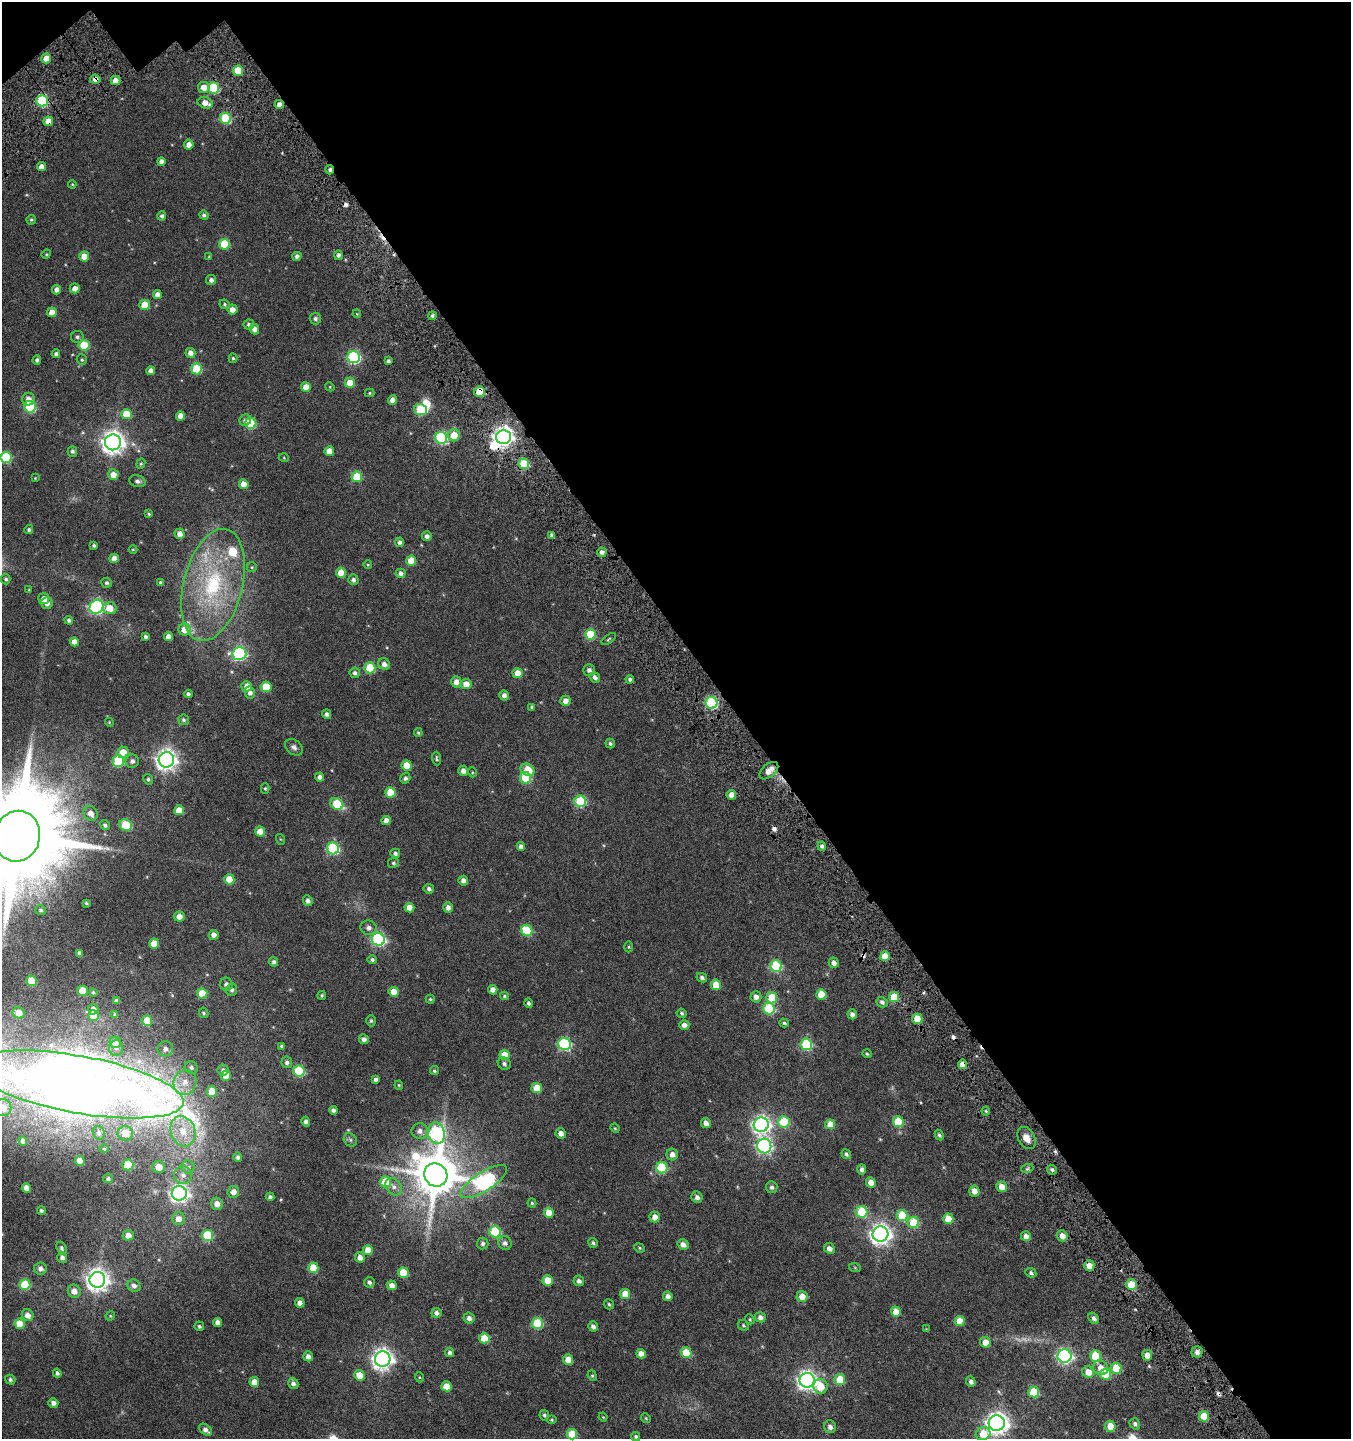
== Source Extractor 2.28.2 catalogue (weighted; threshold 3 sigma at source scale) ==
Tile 2 of 2 x 2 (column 2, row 1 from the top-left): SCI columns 1615-2963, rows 1616-3052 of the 3229 x 3250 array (HDU 1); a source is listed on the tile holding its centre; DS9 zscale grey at full resolution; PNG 1353 x 1441 px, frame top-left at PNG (2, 2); each listed source drawn as its Kron ellipse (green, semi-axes under 4 px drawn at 4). Shown black and unused: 46% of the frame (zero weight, under 4 of 7 exposures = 17% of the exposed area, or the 3 px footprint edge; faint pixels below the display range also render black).
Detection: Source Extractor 2.28.2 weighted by HDU 2 'WHT'; one run over the whole footprint, this tile lists its part. Background 0.0292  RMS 0.0078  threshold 0.0318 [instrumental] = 3 sigma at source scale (4.09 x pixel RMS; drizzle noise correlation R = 1.36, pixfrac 0.8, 0.0396/0.0396 arcsec/px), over >= 5 px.
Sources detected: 408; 2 too faint to see at this stretch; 2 inside a brighter object's white glare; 7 cosmic-ray / hot-pixel residue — neither listed nor drawn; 2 inside a brighter listed object's ellipse — not listed separately; the other 395 listed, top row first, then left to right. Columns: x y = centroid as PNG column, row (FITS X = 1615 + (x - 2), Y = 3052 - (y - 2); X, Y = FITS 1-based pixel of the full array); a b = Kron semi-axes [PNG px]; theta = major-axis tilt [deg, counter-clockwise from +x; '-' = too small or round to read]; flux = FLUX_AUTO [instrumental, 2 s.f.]
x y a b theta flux
46 58 5 5 - 7.3
238 71 5 5 - 17
95 79 5 4 - 3.6
115 80 5 4 - 5.7
204 87 6 5 - 6.2
214 88 5 5 - 37
42 101 6 5 - 53
205 103 8 5 -22 5.2
279 104 4 4 - 3.2
226 118 6 5 - 35
48 121 5 5 - 6.7
189 145 5 5 - 3.7
161 161 4 4 - 2.4
41 167 4 4 - 3.8
329 170 4 3 - 1.7
72 184 4 4 - 0.59
204 215 5 4 - 1.4
162 216 4 4 - 1.5
31 220 5 4 - 1.1
224 244 5 5 - 25
46 254 5 4 - 0.69
338 255 5 4 - 1.9
297 256 4 4 - 1.9
84 257 5 5 - 9.1
209 257 4 4 - 0.58
211 280 5 5 - 2.2
75 288 5 5 - 3.7
57 290 5 4 - 3.1
157 294 4 4 - 3.3
225 304 5 5 - 0.98
145 305 5 5 - 13
232 310 5 5 - 4.7
52 312 5 5 - 6.1
357 314 4 3 - 0.51
432 316 4 4 - 1.4
315 319 6 6 - 1.6
249 325 5 5 - 1.6
254 329 5 4 - 3.8
77 337 6 6 - 1.6
84 345 5 5 - 23
190 353 5 4 - 3.6
56 354 4 4 - 1.5
354 357 6 6 - 77
233 358 5 4 - 0.92
37 360 4 4 - 1.6
82 360 5 5 - 0.92
388 361 3 3 - 1.1
196 369 5 5 - 26
151 371 4 4 - 2.9
350 383 5 5 - 10
306 387 5 5 - 7.3
330 387 5 4 - 0.58
480 392 5 5 - 18
370 393 5 4 - 0.68
28 399 6 6 - 3.8
392 400 4 4 - 4.2
30 407 6 5 - 50
420 410 6 5 - 27
126 414 5 5 - 13
180 416 5 4 - 4.9
245 420 6 5 - 2.6
251 423 5 5 - 31
454 435 6 6 - 11
504 437 7 7 - 340
441 438 6 6 - 60
113 442 8 8 - 470
72 451 5 4 - 1.5
329 451 5 5 - 8.3
6 457 5 5 - 39
284 458 5 3 - 0.51
141 464 5 4 - 0.75
524 464 5 5 - 27
113 474 5 5 - 5.4
357 477 5 5 - 22
35 478 3 3 - 0.45
137 481 8 6 -15 1.7
244 484 5 4 - 6.7
149 514 4 4 - 0.66
29 530 4 4 - 1.1
179 534 5 5 - 3.6
552 535 4 3 - 1.8
427 536 5 5 - 2.1
400 542 5 4 - 2
94 545 3 3 - 1
133 549 4 3 - 0.51
602 552 5 4 - 2.5
114 558 4 4 - 5.3
411 561 5 5 - 11
368 565 4 3 - 0.51
252 567 5 4 - 0.77
341 573 5 5 - 9.6
401 573 5 5 - 2.4
6 579 5 4 - 1.2
353 580 5 5 - 2
106 583 5 5 - 1.2
161 583 4 3 - 1.3
213 585 57 29 76 76
29 590 4 3 - 0.6
44 599 5 5 - 4.5
47 603 6 5 - 4.1
97 607 7 6 - 120
110 608 7 6 - 7.5
69 620 4 4 - 1.5
185 630 6 6 - 7.7
590 634 5 5 - 26
168 636 4 4 - 3.8
146 637 3 3 - 1.3
609 639 8 3 35 0.8
74 642 4 4 - 5.2
239 654 7 6 - 100
384 664 6 5 - 3.4
370 668 5 5 - 27
589 670 5 5 - 2.3
355 673 5 5 - 1.9
518 673 5 5 - 6.5
595 677 5 5 - 2.3
630 679 4 4 - 1.6
456 682 5 5 - 3.7
466 684 5 5 - 6.3
247 686 5 5 - 5.6
266 687 5 5 - 19
250 693 6 5 - 2.8
188 694 4 4 - 1.6
504 695 5 5 - 2.8
565 701 5 5 - 4.1
711 703 6 6 - 60
532 707 4 3 - 1
327 714 5 4 - 1.9
184 720 5 5 - 1.2
109 722 4 3 - 0.48
418 733 4 3 - 0.75
610 743 5 4 - 1.3
294 747 10 7 -41 2.3
123 752 6 5 - 9.1
436 759 7 4 -87 1.1
166 760 8 7 - 360
118 761 5 5 - 37
132 761 6 6 - 2.3
407 765 5 5 - 13
527 770 7 5 -32 14
463 771 5 5 - 3.3
769 771 11 6 41 6.3
472 772 5 3 - 0.54
320 777 4 4 - 2.5
405 778 5 5 - 1.6
525 778 5 5 - 34
148 779 6 4 -61 1.1
265 788 5 4 - 0.83
390 792 5 5 - 12
731 795 5 5 - 4.8
580 801 5 5 - 43
337 804 7 5 -32 24
179 810 5 5 - 8.7
90 813 7 6 - 4.4
386 821 4 4 - 4.6
105 825 5 4 - 1.5
126 825 6 5 - 22
260 832 5 5 - 9.1
17 836 25 23 75 16000
280 839 5 3 - 0.49
822 846 4 4 - 1.8
521 847 4 4 - 2.7
333 848 6 6 - 59
395 853 5 4 - 1.5
393 863 5 5 - 1.1
229 879 5 5 - 11
463 881 5 5 - 2.9
429 889 5 4 - 1.9
308 901 5 5 - 2.1
86 903 3 3 - 0.75
448 907 5 4 - 2.9
409 908 5 4 - 6.6
41 910 5 5 - 1.2
179 916 5 5 - 4.5
369 928 8 7 - 2.7
527 930 6 5 - 31
214 935 5 5 - 3.3
378 939 6 6 - 94
154 944 5 5 - 12
628 947 5 3 - 0.67
79 953 4 3 - 1.8
885 956 5 5 - 8.9
372 960 5 4 - 1.3
274 962 4 4 - 1.7
834 963 5 4 - 2.8
776 966 6 5 - 44
702 978 5 4 - 1.7
32 981 5 5 - 19
226 984 7 6 - 2.4
716 985 5 5 - 11
232 990 6 5 - 1.6
493 990 5 4 - 3.7
82 991 5 5 - 13
93 992 4 4 - 0.73
394 992 5 5 - 6.9
202 993 5 5 - 13
821 994 5 5 - 12
322 995 4 3 - 0.76
504 996 4 4 - 0.93
756 997 6 5 - 3.3
894 997 5 5 - 17
772 998 6 5 - 16
430 999 4 4 - 0.84
116 1001 4 4 - 1.6
882 1002 5 5 - 1.9
529 1003 4 4 - 1.5
93 1009 5 5 - 2.8
769 1009 6 5 - 41
19 1013 6 5 - 6.3
204 1013 5 4 - 1.1
681 1013 5 4 - 1.1
852 1014 5 4 - 2.8
115 1015 4 3 - 0.91
93 1016 5 5 - 13
917 1019 5 5 - 13
147 1021 5 5 - 16
371 1021 6 4 88 1.1
784 1023 5 4 - 1.1
684 1025 5 5 - 3.2
364 1039 5 5 - 2.8
115 1042 6 5 - 5.1
564 1044 6 6 - 67
806 1044 5 5 - 49
282 1046 4 3 - 1
116 1048 7 7 - 2.2
165 1049 8 7 - 3.2
867 1054 5 4 - 0.79
504 1055 5 5 - 11
287 1062 6 5 - 2
504 1064 7 6 - 1.7
962 1064 5 4 - 4.8
191 1067 6 6 - 2
223 1070 5 5 - 1.7
299 1071 6 5 - 39
434 1071 4 4 - 1.1
226 1076 5 5 - 8.5
376 1079 4 4 - 2
185 1082 13 11 71 7.5
78 1084 107 28 -10 1300
399 1085 4 4 - 0.65
537 1088 5 5 - 14
212 1092 5 5 - 17
3 1108 8 8 - 8.9
333 1110 4 4 - 2.1
986 1111 4 4 - 0.7
306 1122 5 4 - 2.1
784 1122 5 5 - 31
898 1122 5 5 - 25
706 1123 5 5 - 3.5
830 1124 5 5 - 8.9
761 1125 7 7 - 230
615 1128 5 4 - 0.62
183 1131 15 12 -69 12
420 1131 8 7 - 3.4
99 1133 7 5 -67 1.5
125 1133 8 7 - 8.9
436 1133 11 8 -80 100
561 1133 5 5 - 3.3
939 1135 5 4 - 1.2
1027 1138 12 8 -60 6.1
350 1140 7 6 - 1.4
23 1141 5 4 - 2.2
764 1146 7 7 - 140
104 1149 4 4 - 0.64
672 1154 6 5 - 3.4
846 1154 5 4 - 1.3
238 1157 5 4 - 1.5
80 1161 5 5 - 8.3
128 1165 5 5 - 29
159 1167 6 6 - 6.6
188 1167 6 6 - 1.8
662 1168 5 5 - 39
862 1169 5 4 - 2.3
1027 1169 6 4 18 1.1
1052 1170 5 4 - 1.3
183 1175 9 9 - 3.8
436 1175 12 11 - 2800
108 1179 5 4 - 1.6
385 1182 5 5 - 20
484 1182 27 9 32 140
871 1183 5 4 - 5.7
394 1187 9 7 -52 3.3
772 1187 6 5 - 1.7
1002 1187 5 5 - 6
26 1188 5 4 - 5.8
974 1191 5 5 - 4.8
233 1192 6 6 - 3.8
179 1193 7 7 - 240
270 1197 4 3 - 1.4
697 1197 6 5 - 2.6
532 1203 4 4 - 0.72
217 1204 6 5 - 4.1
41 1210 4 4 - 1.3
862 1212 6 5 - 32
549 1213 5 5 - 11
902 1215 6 5 - 21
655 1217 5 5 - 4.2
179 1219 6 6 - 4.6
948 1219 5 5 - 11
914 1222 5 5 - 25
495 1232 6 5 - 40
880 1234 8 7 - 330
128 1235 5 5 - 4.1
208 1235 5 5 - 32
1026 1236 5 5 - 3.8
1062 1236 5 5 - 5.1
483 1243 6 5 - 1.7
505 1243 7 6 - 2.1
593 1243 5 4 - 1.2
683 1244 6 5 - 3.6
61 1248 6 5 - 1.5
639 1248 5 4 - 0.79
829 1248 5 5 - 2.8
368 1250 5 5 - 8.1
62 1257 5 5 - 2.5
360 1257 5 5 - 4.3
1089 1266 5 5 - 5.2
313 1268 5 5 - 16
855 1268 6 4 -20 0.74
40 1269 6 6 - 2.9
403 1273 5 5 - 19
1031 1273 5 4 - 1.4
97 1280 8 8 - 430
548 1280 5 5 - 11
579 1281 5 5 - 2
369 1282 5 5 - 1.6
25 1285 5 5 - 28
392 1285 5 4 - 3.5
1131 1285 5 5 - 18
134 1286 6 6 - 2.6
74 1291 6 6 - 4.7
625 1294 5 5 - 9.2
668 1296 5 4 - 2.5
802 1296 5 5 - 6.7
300 1303 5 4 - 3.3
609 1304 5 5 - 1
896 1312 5 4 - 7.4
436 1313 5 5 - 2.1
28 1315 6 5 - 4.1
110 1316 5 4 - 0.59
760 1317 5 5 - 3
469 1318 6 5 - 2.7
1094 1318 6 4 -54 2.2
750 1319 5 4 - 0.87
960 1321 5 5 - 10
217 1322 4 4 - 2.8
537 1323 5 5 - 33
20 1324 5 5 - 11
743 1325 6 5 - 1.2
199 1326 5 4 - 1.1
593 1326 5 5 - 2.4
926 1329 3 3 - 0.44
484 1338 5 5 - 14
985 1342 5 5 - 6.5
449 1352 5 4 - 1.8
1197 1352 5 5 - 2.7
686 1353 5 5 - 20
641 1354 5 4 - 5.7
1147 1355 5 5 - 5.7
308 1356 5 5 - 2.9
1065 1356 7 6 - 130
1095 1356 6 5 - 23
383 1359 8 7 - 370
568 1359 5 5 - 6.8
1100 1368 8 7 - 5.8
1116 1368 5 5 - 16
1088 1372 6 5 - 7
57 1373 4 4 - 1.4
1106 1374 5 5 - 21
359 1375 5 5 - 11
592 1376 5 4 - 0.9
419 1377 5 3 - 0.63
840 1379 5 5 - 15
10 1380 5 4 - 1.4
807 1380 7 7 - 280
254 1382 5 5 - 6
971 1382 5 4 - 2.1
293 1384 6 5 - 2.4
446 1386 5 5 - 9.4
820 1386 7 7 - 12
1034 1392 5 5 - 25
53 1403 5 4 - 2.8
544 1415 5 4 - 1.2
1204 1416 5 5 - 17
603 1417 4 3 - 0.46
646 1418 5 4 - 0.66
552 1420 5 4 - 0.77
997 1423 8 7 - 430
1135 1424 6 5 - 1.7
1110 1426 5 5 - 9.6
830 1427 6 5 - 3
205 1430 7 5 -42 2.5
572 1434 5 5 - 18
983 1434 7 6 - 12
636 1436 4 4 - 1.1
Overlapping masked pixels (flux is a lower limit): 8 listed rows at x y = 95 79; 42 101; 48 121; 329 170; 480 392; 504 437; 769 771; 962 1064
Isophote crosses this tile's border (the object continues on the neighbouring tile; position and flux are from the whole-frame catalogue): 4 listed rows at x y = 6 457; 17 836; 78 1084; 3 1108